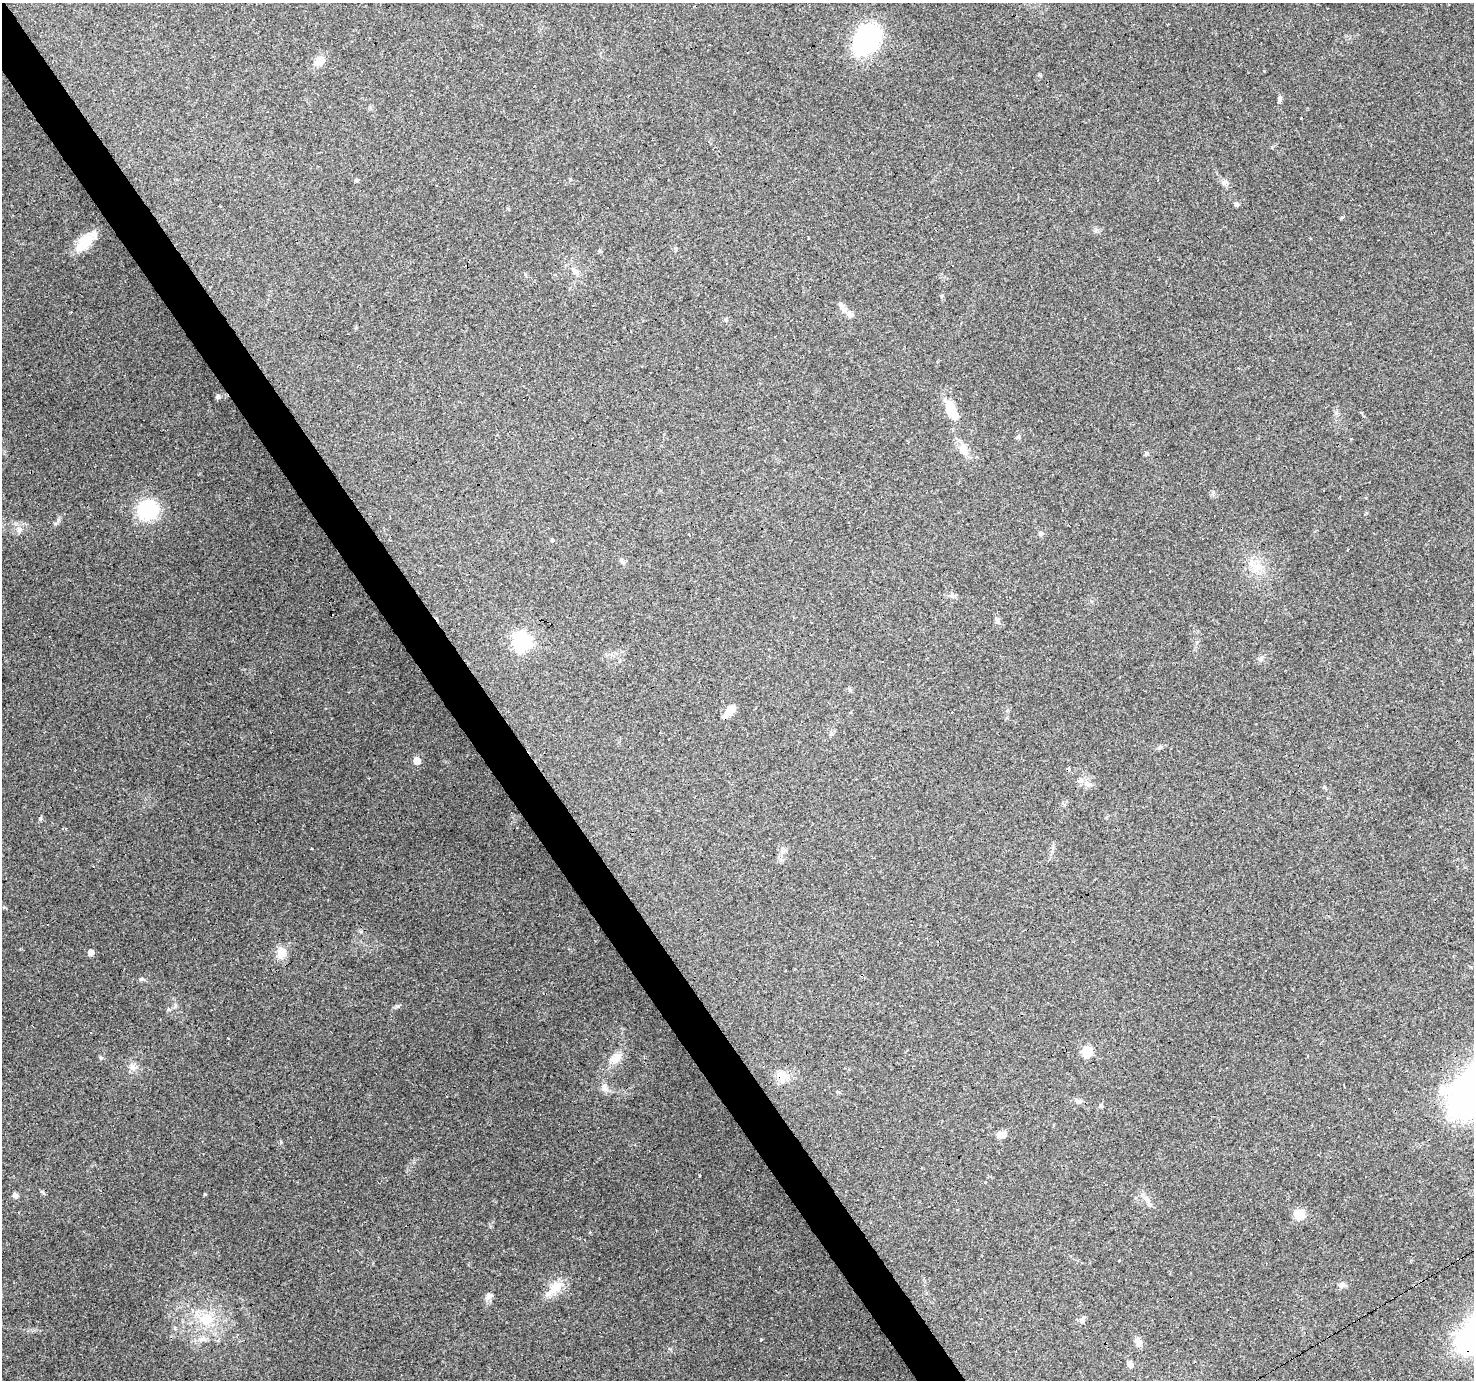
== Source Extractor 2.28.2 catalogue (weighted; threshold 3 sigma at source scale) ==
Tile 11 of 4 x 4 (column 3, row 3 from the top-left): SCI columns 2947-4418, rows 1556-2933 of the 5891 x 5804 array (HDU 1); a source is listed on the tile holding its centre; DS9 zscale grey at full resolution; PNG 1476 x 1382 px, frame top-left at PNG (2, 3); no overlay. Shown black and unused: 3% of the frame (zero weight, under 3 of 4 exposures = <1% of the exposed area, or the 3 px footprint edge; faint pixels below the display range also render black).
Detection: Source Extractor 2.28.2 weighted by HDU 2 'WHT'; one run over the whole footprint, this tile lists its part. Background 0.219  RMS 0.0078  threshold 0.0352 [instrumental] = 3 sigma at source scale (4.5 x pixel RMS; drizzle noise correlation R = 1.50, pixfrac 1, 0.0396/0.0396 arcsec/px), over >= 5 px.
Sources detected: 71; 1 inside a brighter object's white glare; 10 cosmic-ray / hot-pixel residue — not listed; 3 inside a brighter listed object's ellipse — not listed separately; the other 57 listed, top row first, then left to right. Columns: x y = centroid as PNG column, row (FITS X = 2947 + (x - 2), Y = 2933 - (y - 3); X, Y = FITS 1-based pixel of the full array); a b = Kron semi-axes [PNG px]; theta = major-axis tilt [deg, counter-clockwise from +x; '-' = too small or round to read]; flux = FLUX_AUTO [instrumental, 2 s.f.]
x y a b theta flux
866 39 30 21 53 110
319 61 12 9 42 9.2
1279 99 7 5 62 1.8
1301 118 3 2 - 1.3
709 142 4 4 - 1
1223 182 7 5 -45 2.1
1237 204 7 5 -42 1.7
84 243 28 13 49 17
575 271 12 6 -38 3.4
842 307 17 6 -59 3.8
218 396 6 6 - 1.8
950 407 15 10 -78 17
1018 437 6 5 - 1.4
1350 439 3 3 - 29
963 450 15 10 -53 8
1147 453 6 5 - 1.2
147 509 16 14 22 62
19 530 9 6 89 2.8
1041 534 7 4 46 1.5
552 540 5 3 - 0.81
622 561 9 5 -71 1.8
1252 564 22 7 -43 8.4
998 621 10 6 -69 2.5
521 641 8 7 - 250
1261 658 9 6 45 2.5
850 689 6 4 0 1.3
729 711 17 8 50 7.4
1160 747 6 6 - 1.5
417 761 6 5 - 9.1
1067 769 4 3 - 8.5
1080 780 3 3 - 13
40 818 6 5 - 1.3
312 848 3 2 - 1
784 850 7 6 - 2.1
91 952 5 5 - 5
281 953 17 12 74 8.3
142 979 6 4 -15 1.2
1087 1051 6 6 - 47
615 1059 21 12 27 10
133 1067 11 8 62 4.3
782 1076 18 11 -34 10
605 1087 14 6 -64 3.9
1078 1101 9 6 -17 2.2
1001 1135 13 8 4 4.4
15 1195 8 6 -45 2.2
1146 1199 13 7 -50 4.3
1299 1215 11 10 - 11
1119 1260 3 2 - 1.4
1341 1285 8 7 - 2.5
554 1289 34 10 44 13
489 1296 11 7 47 3.4
206 1320 23 18 31 25
1082 1320 8 6 43 2.3
1471 1338 64 29 66 130
761 1339 4 3 - 0.58
1138 1342 11 6 -70 4.7
1130 1364 8 6 -61 3.7
Overlapping masked pixels (flux is a lower limit): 3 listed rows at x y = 1067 769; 782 1076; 1471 1338
Isophote crosses this tile's border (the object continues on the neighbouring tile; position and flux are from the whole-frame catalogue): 1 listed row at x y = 1471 1338
Unlisted compact peaks at least as high as the median listed source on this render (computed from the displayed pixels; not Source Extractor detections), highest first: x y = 205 1194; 397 1006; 101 1058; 281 1142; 55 524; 228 1038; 175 1005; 1040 75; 941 296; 1096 231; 1213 492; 168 1009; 1264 71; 1324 787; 1336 413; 1101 1105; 357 180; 1343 217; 1272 147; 570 179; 490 1226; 1091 601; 726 320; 669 1349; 1064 805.